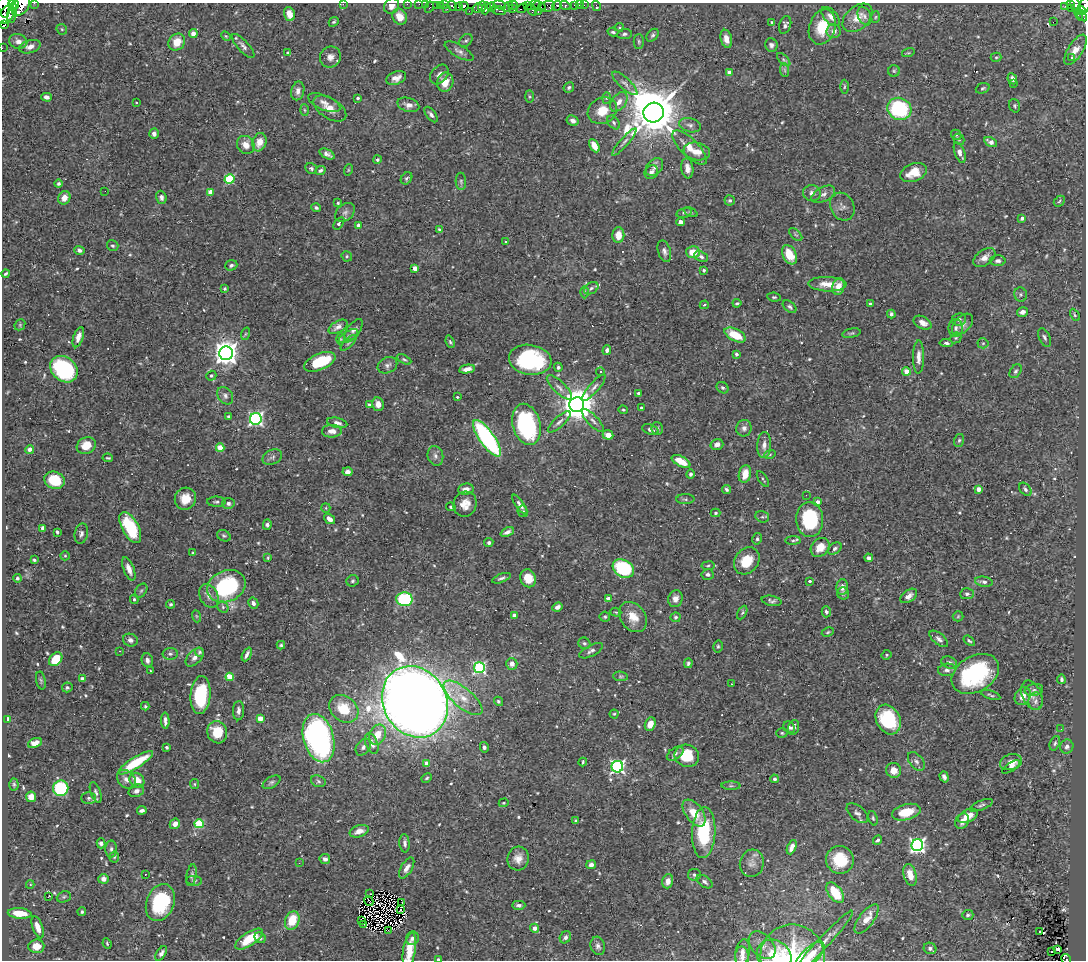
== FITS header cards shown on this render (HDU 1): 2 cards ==
NAXIS1  =                 1084
NAXIS2  =                  958

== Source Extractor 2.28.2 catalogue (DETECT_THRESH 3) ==
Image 1084 x 958 px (HDU 1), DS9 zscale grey, 1 PNG px = 1 image px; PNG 1088 x 962 px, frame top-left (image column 1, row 958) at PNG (2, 3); each listed source drawn as its Kron ellipse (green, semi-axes under 4 px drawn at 4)
Background 0.333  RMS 0.011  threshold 0.0341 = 3 sigma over >= 5 px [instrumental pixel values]
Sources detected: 606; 2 with non-positive FLUX_AUTO (blend fragments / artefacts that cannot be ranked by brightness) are neither listed nor drawn; of the other 604, the 500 brightest by FLUX_AUTO listed and drawn (104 fainter detections omitted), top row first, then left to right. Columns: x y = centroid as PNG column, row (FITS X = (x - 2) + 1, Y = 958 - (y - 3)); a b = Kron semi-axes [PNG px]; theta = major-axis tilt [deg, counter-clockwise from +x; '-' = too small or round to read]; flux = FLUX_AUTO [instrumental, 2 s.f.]
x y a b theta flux
34 3 2 2 - 40
14 4 5 5 - 1000
343 4 2 2 - 19
407 4 2 2 - 3.9
419 4 2 2 - 5.1
425 4 2 2 - 3.3
436 5 2 2 - 5.7
441 5 3 2 - 5.9
444 5 2 2 - 6
499 5 7 3 -15 130
513 5 5 3 - 100
527 5 4 3 - 180
533 5 7 3 29 12
574 5 3 3 - 17
579 5 2 2 - 2.6
584 5 2 2 - 9.8
1070 5 4 2 - 33
4 6 11 6 -84 1000
21 6 11 7 48 2600
391 6 8 7 - 3.9
452 6 5 3 - 250
464 6 5 4 - 550
540 6 6 3 -28 26
547 6 8 5 17 48
557 6 5 4 - 450
565 6 5 3 - 68
596 6 5 3 - 3.1
1065 6 3 2 - 1.5
1076 6 16 4 -70 150
1084 6 8 5 73 290
429 7 6 3 62 48
458 7 3 2 - 93
482 7 5 2 - 110
491 7 4 3 - 470
508 7 5 3 - 130
478 8 5 4 - 160
486 8 6 3 70 340
522 8 6 3 39 130
447 9 2 2 - 6.5
512 9 4 3 - 170
1071 9 2 2 - 3.2
532 10 6 3 -56 130
1081 10 4 2 - 160
469 11 2 2 - 4.5
499 11 7 3 -19 150
538 11 3 2 - 5.9
12 13 10 4 80 1200
289 14 7 5 -72 7
6 15 11 6 54 2100
1081 15 7 4 -49 180
865 16 10 6 -67 2.8
400 17 8 7 - 8.3
831 17 11 6 -48 4.8
875 17 6 4 87 0.95
857 18 17 11 41 9.8
334 22 5 3 - 1.1
772 22 3 3 - 1.1
1053 22 2 2 - 590
5 24 2 2 - 5500
785 25 9 5 72 2.2
619 27 4 4 - 0.89
822 27 18 13 72 21
62 29 6 4 -46 1
834 31 7 7 - 3.8
613 32 5 3 - 1.3
193 33 5 4 - 5.5
624 34 7 5 6 1.8
653 35 7 5 50 1.7
226 36 5 4 - 0.87
726 39 9 5 -75 5.5
18 41 9 7 -17 4.4
466 41 7 5 46 1.6
639 41 7 5 -89 1.5
177 42 9 8 - 9.6
771 45 7 6 - 2.2
243 46 15 5 -48 3.2
30 47 11 6 16 5.1
2 48 2 2 - 2.9
1076 50 17 7 57 7.9
459 51 16 6 -29 3.3
288 53 3 3 - 1.6
908 53 6 4 17 1
330 57 11 10 - 4.8
996 57 5 4 - 1.1
1072 57 4 3 - 1.2
784 60 8 4 -45 1.5
785 70 7 4 -88 1.4
894 71 6 6 - 1.3
729 73 4 4 - 7.3
439 75 11 8 49 3.6
396 78 10 6 21 4.8
1012 79 6 4 -64 4.4
445 82 9 8 - 10
625 83 16 5 -43 4
1013 83 3 2 - 0.86
569 87 6 5 - 1.5
844 87 7 3 89 0.91
983 88 7 5 21 1.4
298 91 9 6 77 4
46 97 5 4 - 2.9
529 97 6 3 -90 0.97
358 98 3 3 - 1
607 98 6 4 88 1.2
136 102 3 3 - 2.4
619 102 11 7 52 5.4
324 103 17 7 -23 5
408 105 11 7 -16 4.3
1015 106 7 5 -69 1.3
330 108 18 10 -33 9.1
899 109 12 11 - 72
304 110 6 4 -87 0.99
602 111 15 12 30 14
654 113 10 10 - 4400
431 115 9 4 -54 2.3
573 121 6 5 - 2.9
614 122 8 5 -51 2
690 125 11 7 -15 3
154 134 5 4 - 2.9
956 135 5 4 - 1.1
959 139 6 5 - 1.2
259 142 9 7 73 8.8
624 142 18 3 48 2.7
991 142 7 4 -29 3.8
246 145 9 8 - 6.7
594 146 7 4 -61 11
690 148 22 9 -45 11
697 151 13 9 -10 7
960 153 11 5 -70 4.5
327 154 8 4 -27 3
377 160 4 4 - 1.2
655 167 10 7 46 3.4
311 168 6 5 - 1.5
687 168 10 6 -83 5.3
321 170 5 3 - 1.8
348 170 6 3 72 0.91
651 172 7 6 - 3.4
913 173 14 9 21 14
406 178 6 5 - 1.5
230 179 5 5 - 44
461 181 8 5 -89 1.7
59 184 4 4 - 1.3
105 191 2 2 - 5.8
211 192 4 4 - 10
812 193 9 8 - 3.5
823 194 13 7 28 4
161 197 6 5 - 2.7
64 198 7 6 - 6.2
730 200 5 5 - 1.6
1059 201 6 4 46 1.1
338 203 3 3 - 0.95
842 207 14 12 -62 4.6
316 208 5 4 - 1.6
345 212 11 8 39 3.1
690 212 7 4 -26 1.1
684 213 8 4 13 1.5
1022 218 4 4 - 2.8
680 222 4 4 - 3.7
339 223 7 4 53 2.3
358 225 4 3 - 2.6
440 229 4 3 - 1.3
796 234 8 4 -43 1.5
618 235 8 6 88 9.5
505 242 3 3 - 1.7
113 246 6 5 - 1.4
80 250 5 4 - 2.4
664 251 11 6 -73 2.8
693 252 7 6 - 12
790 255 10 6 -61 16
347 256 5 5 - 1.2
701 256 7 5 -22 2
984 258 12 7 36 5.2
998 261 8 5 0 2.1
231 265 6 5 - 2
415 268 4 4 - 8.9
704 270 3 3 - 1.1
6 274 4 3 - 1.1
827 284 19 7 -2 9.3
838 286 8 6 78 5.9
591 288 8 5 34 2
225 289 3 3 - 1
584 292 6 4 89 1.3
1021 294 7 6 - 1.8
774 297 7 4 -7 1.2
737 303 4 3 - 1.1
870 304 3 3 - 0.96
704 305 4 3 - 1.1
790 307 8 5 -39 1.9
1023 312 5 4 - 3.5
891 314 4 4 - 1.9
1075 315 6 4 -62 1.2
959 320 7 6 - 2.1
923 323 9 6 -27 4.8
962 324 13 8 46 4.5
20 325 6 5 - 1
338 327 10 5 30 4
956 328 9 7 90 3
354 330 12 6 53 3.4
851 333 9 4 12 1.4
245 334 6 4 71 1.1
735 335 11 6 -26 21
349 336 11 5 31 1.9
78 337 10 5 72 5.7
1044 337 10 5 -66 2.2
956 338 6 5 - 1.3
340 339 6 4 -90 1
450 342 6 4 -69 1.3
349 343 10 3 45 1.2
946 343 7 4 -5 2
983 343 5 5 - 1.1
607 350 5 4 - 2.7
226 353 7 6 - 790
736 354 4 3 - 1.7
918 357 17 5 89 5.2
404 359 8 4 -28 1.2
530 360 21 15 -9 79
320 362 17 8 23 34
387 365 10 7 26 2.9
558 367 4 4 - 1.9
64 369 15 12 -40 94
467 369 8 4 11 4.4
906 371 4 4 - 8.2
1016 371 7 5 56 1.8
600 372 4 4 - 0.93
211 376 5 4 - 1.6
559 387 16 6 -44 4.5
594 387 17 5 49 3.4
722 388 6 5 - 1.8
638 393 3 3 - 1.1
225 396 9 7 -54 3.1
457 397 3 3 - 0.89
369 404 4 4 - 1.1
378 404 7 6 - 5.6
577 405 7 7 - 1800
641 408 3 3 - 1
623 410 5 3 - 0.9
229 417 4 3 - 1.5
256 419 6 6 - 170
593 421 15 5 -46 3.3
559 422 14 5 42 3.2
337 423 10 5 -12 3.3
527 424 21 14 -75 95
657 428 6 5 - 1.5
744 428 8 7 - 3.2
650 430 9 4 -18 2.4
332 431 10 6 1 5.4
608 435 5 4 - 5.4
487 438 22 7 -55 130
959 440 6 5 - 1.4
717 444 6 5 - 4.3
764 445 13 7 87 5.5
86 446 10 8 29 13
220 448 4 4 - 18
30 449 4 4 - 4.3
770 454 6 3 19 0.91
435 456 10 7 -74 3.2
272 457 10 7 27 2.6
108 458 5 3 - 0.91
681 461 10 5 -27 11
347 472 5 4 - 3.9
690 474 5 4 - 2
745 474 9 6 77 11
763 479 9 3 -55 1.1
55 480 10 8 -20 23
466 489 8 5 8 4.2
726 489 4 3 - 1.8
978 489 4 4 - 6.7
1025 489 7 5 -52 2.2
806 495 2 2 - 67
185 499 11 10 - 11
685 499 9 5 1 1.6
216 502 9 5 -1 1.8
818 502 4 3 - 3.5
228 503 6 5 - 2.1
465 504 13 11 67 8.3
520 505 11 4 -55 2.9
451 507 5 3 - 1.1
326 508 5 4 - 0.92
523 511 6 5 - 1.3
715 513 5 4 - 1.1
762 517 7 6 - 1.5
329 519 6 4 -37 3.8
810 520 17 13 -88 55
267 525 5 4 - 2.8
130 527 17 8 -62 47
43 528 4 4 - 2.8
57 532 4 3 - 1.6
507 532 7 4 24 3.3
81 534 10 6 78 2.8
224 536 7 5 -28 1.4
757 539 6 4 77 1.5
793 540 8 3 1 1.3
489 543 5 4 - 1.7
820 547 10 8 45 10
835 548 7 5 35 2.1
193 553 3 3 - 0.99
65 556 5 4 - 0.98
268 558 3 2 - 0.87
869 558 4 4 - 2
34 560 3 3 - 1.2
747 561 14 11 52 19
708 566 6 3 9 1
129 569 12 5 -69 5.7
623 569 11 8 -31 58
708 574 6 5 - 2
17 578 4 4 - 1.6
501 578 9 4 21 1.9
528 578 9 7 -68 11
353 581 6 5 - 1.5
810 581 3 3 - 1.2
984 582 9 5 -9 2.5
226 586 20 15 24 80
842 587 8 5 89 4.6
141 591 8 5 53 1.5
843 593 6 6 - 1.8
967 594 7 5 3 2
209 596 12 9 -64 5.1
909 596 9 5 36 4.4
134 599 5 4 - 1.4
404 599 8 7 - 78
608 599 4 3 - 8.6
675 599 8 7 - 4.3
772 601 10 5 -11 2
253 603 6 5 - 2.2
171 604 4 4 - 1.2
223 607 6 5 - 1.4
558 607 5 4 - 2.7
616 612 5 4 - 0.92
826 612 5 4 - 2.3
742 613 7 4 63 1.2
196 616 6 4 -71 1
514 616 4 4 - 7.8
958 616 5 5 - 1
605 617 5 5 - 1.4
633 617 16 12 -53 12
676 617 5 5 - 1.3
828 632 6 3 28 0.99
939 639 11 5 -39 2.7
130 640 7 6 - 2.7
969 641 6 3 -37 1.2
584 643 6 5 - 1.5
281 645 4 3 - 1.1
718 646 6 5 - 1.2
120 651 3 2 - 1.1
591 651 13 5 27 2.8
200 652 5 4 - 1.1
170 654 7 6 - 1.8
247 654 7 3 65 2.5
886 655 5 4 - 1.1
195 657 11 6 46 4.2
56 659 8 5 49 22
147 660 7 5 -76 3.2
688 663 5 4 - 1.5
949 663 8 5 -16 2.7
512 664 6 6 - 4.1
479 668 5 5 - 120
947 670 9 6 6 2.7
150 671 3 2 - 0.97
975 674 25 18 30 81
620 676 7 4 -6 1.3
230 677 4 4 - 26
82 679 4 4 - 2.4
1061 679 5 4 - 1.5
41 680 9 4 -78 1.4
732 684 3 2 - 1
67 687 5 5 - 1.5
1034 690 9 6 10 2.3
200 695 19 10 85 46
991 695 10 3 -17 1.3
1032 695 15 9 -65 5.8
1023 696 9 7 58 5.9
463 698 24 9 -40 14
498 701 5 4 - 1.2
1036 701 9 7 84 2.8
415 702 37 31 -60 2000
145 706 4 4 - 0.88
344 709 16 12 -37 22
238 711 9 5 87 3.8
614 714 4 4 - 0.95
260 718 4 4 - 13
8 719 4 4 - 3.9
888 720 15 11 -63 52
165 721 8 3 -88 2.8
650 724 7 5 68 7.1
789 727 6 5 - 2.1
794 728 8 5 69 2.4
1061 729 3 2 - 1
217 732 11 10 - 22
782 733 5 5 - 1.2
378 735 10 8 66 11
319 738 25 15 -74 230
35 743 7 4 21 6.2
372 743 11 6 -67 5.1
1055 743 7 5 68 1.7
1067 746 7 6 - 2.8
167 747 3 3 - 1.4
363 747 9 6 54 2.9
484 747 5 4 - 1.8
675 753 9 5 34 2.2
687 756 12 11 - 24
916 761 11 6 -51 2.7
583 762 4 3 - 1.1
1011 762 11 8 16 6
136 763 20 5 32 32
427 763 4 4 - 7.3
617 767 6 5 - 170
1011 767 10 3 34 2.8
894 770 7 7 - 7.6
944 777 5 4 - 2.6
427 778 5 3 - 0.98
126 779 11 8 -42 4.7
774 779 4 4 - 1.5
137 780 8 6 -46 9.6
318 781 7 5 -19 1.7
272 782 10 5 31 1.9
14 784 6 4 -87 1.2
194 784 5 4 - 0.97
731 786 9 4 0 1.6
61 788 8 7 - 59
136 791 8 6 24 3.2
96 792 11 5 -70 2.2
31 797 5 5 - 6
89 798 7 6 - 2
504 803 5 4 - 0.94
981 805 12 4 21 1.9
142 810 5 3 - 2.2
906 812 14 7 15 18
694 813 15 8 -53 16
857 813 13 7 -40 3
968 816 11 6 26 11
873 818 7 4 -72 1.2
575 820 4 3 - 0.93
962 821 8 6 57 4.9
175 824 5 5 - 5.1
199 824 4 4 - 33
359 831 10 6 17 5.4
704 833 25 11 87 50
877 840 5 3 - 1.4
101 843 5 4 - 2
405 843 9 5 -86 2.4
917 845 6 6 - 250
792 847 7 4 67 5.6
111 849 8 6 90 2.3
114 857 5 5 - 1.2
325 859 5 5 - 2.6
518 859 12 10 76 7.1
840 860 14 14 - 27
299 863 3 2 - 1.2
752 863 14 12 75 5.5
591 865 5 4 - 2.6
407 868 11 5 59 4.2
145 875 3 2 - 1.3
192 875 11 5 80 2.2
694 875 6 6 - 1.8
910 875 11 6 -75 9.8
103 879 5 5 - 5.2
194 881 8 5 -8 1.4
668 881 7 5 73 4.4
704 882 9 5 -34 2.5
30 884 4 4 - 0.99
835 893 12 6 -54 25
370 894 4 2 - 2.1
48 897 4 3 - 15
64 897 7 5 21 1.5
369 901 5 2 - 1.1
160 902 19 14 69 55
402 903 3 2 - 1.8
519 905 6 4 1 1.9
401 910 3 2 - 1
82 912 4 4 - 1.3
20 913 12 5 -4 15
968 915 6 5 - 1.6
867 919 17 7 54 11
292 920 9 7 70 20
361 920 4 2 - 2.2
363 924 2 2 - 0.9
38 927 11 5 -71 8.1
535 928 4 4 - 5
388 930 2 2 - 1.2
1040 931 3 2 - 1.3
565 937 6 5 - 2.5
260 938 6 5 - 2.2
412 938 7 6 - 3
249 939 16 6 33 23
107 943 5 3 - 0.96
823 943 43 5 47 9.2
762 945 16 10 -46 7
36 946 8 7 - 11
598 946 9 7 -73 2.9
930 948 6 5 - 2.2
1058 949 4 3 - 5.7
409 950 18 6 81 16
742 952 13 7 81 4.9
1052 952 2 2 - 1.2
161 953 8 4 55 3
774 956 18 15 -34 20
810 956 18 8 43 16
742 957 10 7 -88 3.6
792 957 32 32 - 60
438 959 4 2 - 2
1066 959 5 4 - 12
At the frame edge (FLAGS 8, measured only in part): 19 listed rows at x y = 34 3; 14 4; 343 4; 407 4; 419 4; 425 4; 4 6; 21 6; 391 6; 1076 6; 1084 6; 429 7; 2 48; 409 950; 774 956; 810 956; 792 957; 438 959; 1066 959
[104 fainter detections neither listed nor drawn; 2 non-positive-flux detections neither listed nor drawn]